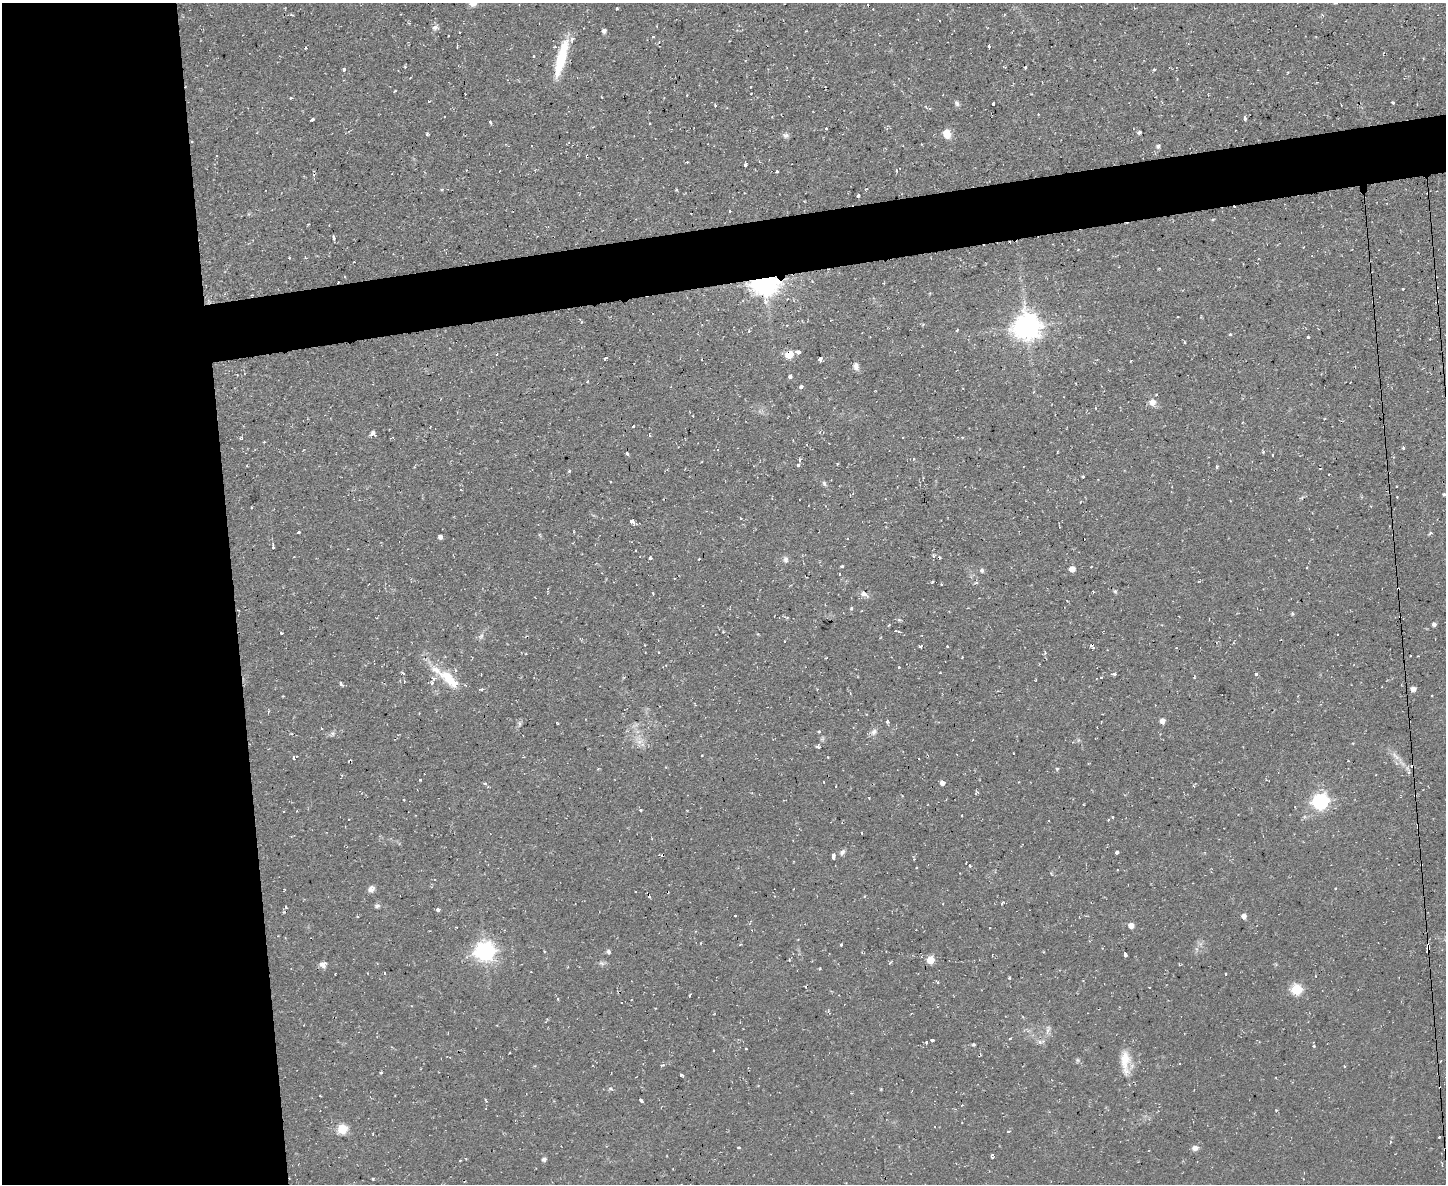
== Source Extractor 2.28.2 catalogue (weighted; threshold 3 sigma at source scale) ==
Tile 7 of 3 x 4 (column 1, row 3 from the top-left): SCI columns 131-1574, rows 1184-2365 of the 4703 x 4729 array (HDU 1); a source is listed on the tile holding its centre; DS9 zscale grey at full resolution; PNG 1448 x 1186 px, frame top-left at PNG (2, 3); no overlay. Shown black and unused: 20% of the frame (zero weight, under 2 of 3 exposures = <1% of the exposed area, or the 3 px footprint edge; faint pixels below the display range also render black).
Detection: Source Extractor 2.28.2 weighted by HDU 2 'WHT'; one run over the whole footprint, this tile lists its part. Background 0.0596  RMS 0.0061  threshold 0.0276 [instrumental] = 3 sigma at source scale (4.5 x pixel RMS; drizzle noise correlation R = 1.50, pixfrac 1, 0.05/0.05 arcsec/px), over >= 5 px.
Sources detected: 258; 32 cosmic-ray / hot-pixel residue — not listed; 6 inside a brighter listed object's ellipse — not listed separately; the other 220 listed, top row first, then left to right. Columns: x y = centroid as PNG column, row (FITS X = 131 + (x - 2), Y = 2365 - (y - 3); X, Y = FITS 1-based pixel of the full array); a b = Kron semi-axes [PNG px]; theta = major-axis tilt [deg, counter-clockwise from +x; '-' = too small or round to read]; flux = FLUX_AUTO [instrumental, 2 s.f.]
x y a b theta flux
473 3 9 7 -21 4.9
617 8 3 3 - 0.82
1004 15 3 3 - 0.63
435 27 9 7 15 2.3
604 30 4 4 - 2.4
459 32 3 2 - 0.52
448 36 2 2 - 0.5
653 36 3 3 - 0.74
989 46 3 3 - 2.7
305 48 3 3 - 0.94
1383 53 4 2 - 0.51
533 56 3 2 - 0.99
561 58 41 9 75 27
405 67 5 3 - 0.63
1025 68 3 3 - 1.6
344 69 4 4 - 0.91
1154 69 3 3 - 1.4
1288 72 3 3 - 0.57
751 87 2 2 - 0.46
395 91 3 2 - 0.62
751 93 2 2 - 0.66
290 98 3 2 - 1
429 101 3 3 - 0.81
957 103 8 6 -62 1.6
994 103 3 3 - 3.2
1393 103 3 3 - 1.4
715 105 3 2 - 1
1341 105 2 2 - 0.47
1038 114 3 2 - 0.4
445 116 2 2 - 0.56
772 117 3 2 - 0.52
1245 118 4 3 - 3
312 119 4 3 - 2
490 122 4 3 - 0.78
826 128 3 3 - 2.4
1139 132 4 3 - 1.2
427 134 3 3 - 0.89
947 134 10 8 -67 6.4
786 135 9 6 4 2
192 141 3 2 - 0.74
1158 146 6 5 - 1.3
687 162 3 2 - 0.64
745 165 3 3 - 3.6
896 170 3 3 - 0.73
777 171 3 3 - 1.2
442 189 5 3 - 0.59
676 190 4 3 - 0.59
858 196 4 3 - 1.2
730 211 2 2 - 0.57
1213 219 5 3 - 0.57
334 238 5 3 - 2.1
1010 242 3 3 - 0.98
289 257 3 2 - 0.64
765 282 8 7 - 790
765 301 8 6 -58 2.4
1373 302 3 2 - 0.46
1437 302 3 2 - 0.71
1178 317 3 2 - 0.67
923 324 5 3 - 0.7
1027 326 9 8 - 770
957 330 4 3 - 0.55
749 331 4 3 - 0.64
1230 334 4 3 - 0.7
1308 337 3 3 - 1.1
798 352 4 3 - 3.8
789 354 5 5 - 20
605 358 4 3 - 1.4
820 359 4 3 - 4.3
856 366 10 6 -76 2.6
790 376 4 4 - 2.7
801 387 3 3 - 6.8
1152 402 9 9 - 4
633 426 3 2 - 0.92
430 427 3 2 - 0.38
373 433 7 4 45 2.1
241 438 5 3 - 0.87
1403 448 4 3 - 0.89
718 450 3 3 - 0.6
1263 452 4 4 - 0.69
627 453 4 3 - 2.3
1273 455 3 2 - 0.65
913 459 4 2 - 0.43
837 464 3 3 - 0.57
798 465 4 3 - 2.8
1217 466 5 3 - 0.79
569 471 4 3 - 0.77
1329 474 3 2 - 0.86
1083 477 3 3 - 1.7
610 481 3 3 - 0.77
824 483 7 5 -72 1.2
1396 487 2 2 - 0.41
1444 494 3 3 - 0.82
1080 502 3 2 - 0.52
740 518 4 2 - 0.46
631 521 5 4 - 4.7
299 532 3 2 - 0.84
574 532 4 2 - 0.49
1430 533 4 3 - 1.3
440 537 4 4 - 2.5
273 547 4 2 - 1.2
650 558 4 3 - 2.1
699 559 2 2 - 0.53
785 559 8 6 -76 2.1
842 566 3 3 - 0.72
1091 567 2 2 - 0.53
1072 569 5 4 - 5.9
982 570 5 5 - 1.6
839 574 3 2 - 0.58
932 582 3 3 - 1.1
976 582 4 4 - 0.96
1115 591 6 5 - 0.92
653 593 4 2 - 0.56
864 594 13 6 -29 2.7
851 608 3 3 - 1.3
1292 614 5 3 - 0.58
1400 616 4 3 - 0.6
1434 624 4 4 - 1.9
889 625 3 2 - 0.55
895 631 3 2 - 1.3
281 633 3 2 - 0.89
481 636 8 5 59 1.7
1092 645 4 3 - 3.7
947 646 3 2 - 0.69
920 647 3 3 - 0.8
1176 648 3 2 - 0.44
658 652 3 2 - 0.72
526 653 3 3 - 0.62
1410 656 2 2 - 0.44
899 667 3 3 - 1.3
402 673 4 3 - 0.76
940 673 2 2 - 0.59
481 674 2 2 - 0.5
1114 674 4 3 - 1.3
1256 674 4 3 - 1.7
447 677 30 14 -51 17
1101 677 3 3 - 0.69
1036 680 4 2 - 0.49
341 684 5 4 - 1.1
482 689 4 3 - 1.4
1413 689 5 4 - 3.5
1432 696 3 2 - 0.84
887 721 4 3 - 1.3
1162 721 5 4 - 4.1
557 723 4 2 - 0.43
519 724 8 4 -82 1.2
819 731 5 3 - 0.62
874 732 9 7 59 2.7
639 742 7 4 18 2.1
818 744 9 4 40 1.4
702 755 3 2 - 0.41
1397 757 8 6 -31 2.5
294 758 5 4 - 1.9
1057 769 4 4 - 0.86
419 780 3 3 - 1.6
942 783 5 5 - 2.4
485 784 4 3 - 0.9
836 786 2 2 - 0.48
1415 795 3 3 - 1
404 800 3 2 - 0.43
1321 801 7 6 - 180
640 810 3 3 - 1.4
1113 817 3 2 - 0.69
1418 826 4 3 - 0.94
862 833 3 2 - 0.68
842 852 8 5 46 1.8
1117 852 3 3 - 7
833 856 5 3 - 10
1117 870 3 2 - 0.95
1335 888 3 3 - 0.64
371 889 8 7 - 2.7
794 889 3 2 - 0.42
1002 903 5 3 - 0.84
377 906 8 6 10 1.4
286 907 5 4 - 0.74
438 909 3 3 - 5.9
1244 916 5 5 - 2.8
1131 925 5 4 - 5.4
990 928 3 2 - 0.64
740 944 4 3 - 0.58
841 944 3 3 - 2.5
1428 948 6 4 75 6.5
485 951 8 7 - 330
608 952 5 4 - 1.6
1125 955 5 3 - 5.3
930 960 5 5 - 13
602 963 9 5 -20 1.6
323 964 9 8 - 3
820 969 3 3 - 0.75
384 973 3 2 - 0.62
1226 974 3 3 - 1.2
1009 978 4 3 - 0.77
1296 989 6 5 - 46
690 996 3 2 - 0.81
558 999 4 3 - 0.55
1048 1030 15 4 71 2.5
1010 1039 4 2 - 0.59
932 1040 4 3 - 1.3
926 1042 3 3 - 0.96
973 1044 3 3 - 0.93
1314 1046 4 4 - 0.69
746 1049 3 2 - 0.6
713 1051 3 2 - 0.75
1078 1060 6 5 - 1.1
1125 1061 33 10 -87 12
381 1072 5 3 - 0.56
681 1075 4 3 - 3
610 1088 6 3 -19 0.94
320 1096 3 2 - 0.42
485 1100 5 3 - 0.58
641 1100 4 3 - 2.1
1276 1110 3 3 - 0.81
962 1123 2 2 - 0.39
342 1129 6 5 - 33
1008 1131 3 3 - 2.5
1439 1137 3 3 - 0.86
739 1147 3 2 - 0.97
1195 1148 7 6 - 3.1
992 1156 4 3 - 1.2
544 1159 4 4 - 2
373 1178 3 3 - 1.1
Overlapping masked pixels (flux is a lower limit): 11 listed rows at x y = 192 141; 1010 242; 765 282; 1373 302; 1437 302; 789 354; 1400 616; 1092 645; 1415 795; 1418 826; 1428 948
Isophote crosses this tile's border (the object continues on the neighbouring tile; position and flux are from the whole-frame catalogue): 1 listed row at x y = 473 3